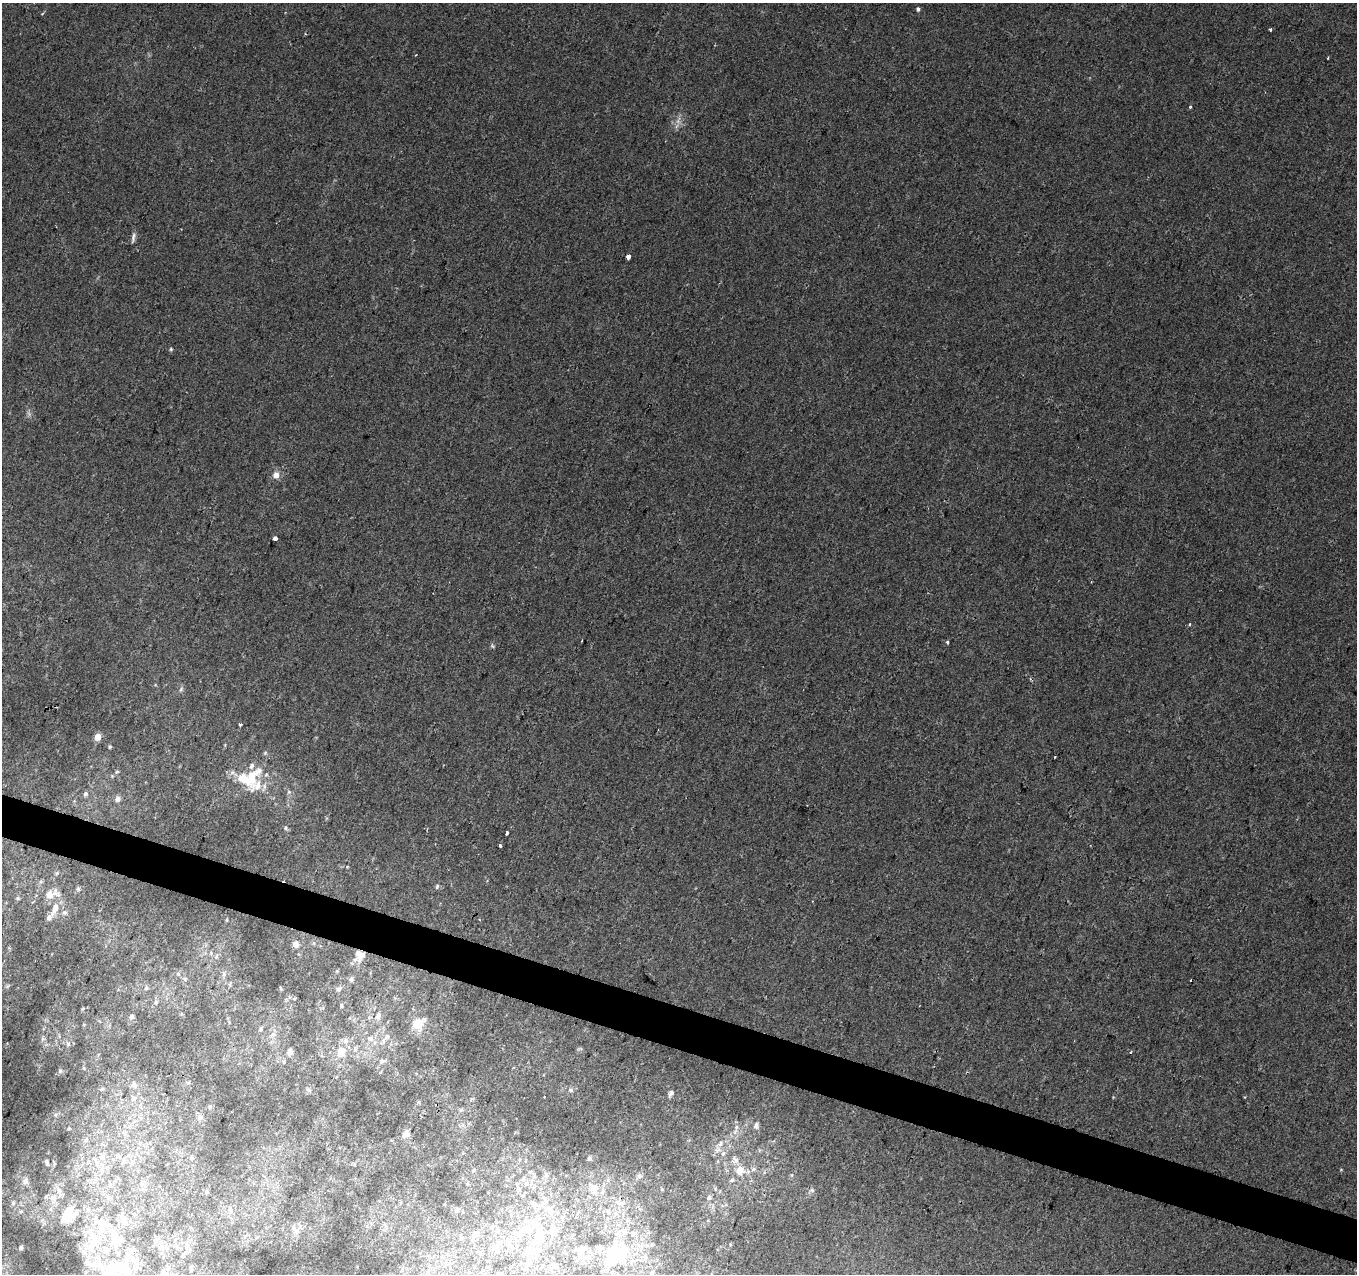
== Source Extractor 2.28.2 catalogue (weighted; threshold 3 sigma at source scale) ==
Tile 6 of 4 x 4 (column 2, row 2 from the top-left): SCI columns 1356-2710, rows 2761-4032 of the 5437 x 5587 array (HDU 1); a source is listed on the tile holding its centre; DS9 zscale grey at full resolution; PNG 1359 x 1276 px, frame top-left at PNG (2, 3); no overlay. Shown black and unused: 3% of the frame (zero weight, under 2 of 3 exposures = <1% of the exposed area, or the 3 px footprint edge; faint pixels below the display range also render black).
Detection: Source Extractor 2.28.2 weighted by HDU 2 'WHT'; one run over the whole footprint, this tile lists its part. Background 0.00973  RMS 0.0053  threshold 0.0238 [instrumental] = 3 sigma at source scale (4.5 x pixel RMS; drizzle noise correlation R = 1.50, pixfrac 1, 0.0396/0.0396 arcsec/px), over >= 5 px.
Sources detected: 164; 5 inside a brighter object's white glare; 5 cosmic-ray / hot-pixel residue — not listed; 22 inside a brighter listed object's ellipse — not listed separately; the other 132 listed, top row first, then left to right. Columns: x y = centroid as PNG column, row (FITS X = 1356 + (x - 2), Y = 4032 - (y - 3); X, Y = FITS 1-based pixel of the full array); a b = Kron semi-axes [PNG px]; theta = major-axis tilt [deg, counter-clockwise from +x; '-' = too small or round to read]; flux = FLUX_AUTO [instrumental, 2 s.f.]
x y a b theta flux
918 9 5 5 - 1
1270 29 3 3 - 1.7
1328 58 3 2 - 0.56
1190 107 3 3 - 0.58
678 121 13 6 70 3
133 238 14 5 80 1.8
628 257 4 3 - 16
171 349 5 4 - 0.67
276 475 8 8 - 3.8
275 538 3 3 - 14
1190 624 4 4 - 0.83
947 642 3 3 - 1.2
181 689 8 5 54 1.2
240 724 3 3 - 0.77
98 737 5 5 - 7.3
110 747 5 4 - 0.71
1055 757 3 2 - 0.78
258 771 15 9 45 5
117 772 6 4 28 0.7
244 779 20 12 -42 12
289 792 6 5 - 1
86 794 6 6 - 1.2
117 799 6 6 - 2.3
286 828 6 5 - 0.97
507 833 4 3 - 8.8
500 845 3 3 - 1.8
347 867 4 3 - 0.36
57 873 6 4 49 0.78
437 886 7 4 64 0.95
78 889 6 5 - 0.96
51 894 23 12 15 7.6
18 898 5 4 - 0.77
55 909 19 7 68 5.8
64 913 7 7 - 1.6
226 920 5 3 - 0.52
296 944 8 6 -67 2.8
360 955 14 13 - 6.9
216 957 6 4 72 0.82
337 971 5 4 - 0.6
178 974 5 4 - 0.64
224 974 6 6 - 1.2
351 979 8 6 89 1.3
230 984 6 4 72 0.64
146 988 6 5 - 0.94
281 989 6 3 -20 0.51
339 989 9 6 31 1.6
294 999 6 4 1 0.65
156 1003 6 6 - 1.1
341 1005 6 4 -90 0.84
378 1016 9 6 56 2
132 1017 5 5 - 1.4
418 1024 14 10 32 10
261 1029 6 5 - 0.84
273 1034 8 6 86 2
386 1037 9 5 27 1.7
370 1039 9 7 -14 2.8
68 1044 5 5 - 0.78
290 1052 7 6 - 2.3
341 1052 15 12 76 7
1130 1052 4 3 - 0.76
382 1061 7 5 -1 1.4
60 1071 6 5 - 0.97
134 1085 11 8 -77 2.9
102 1089 6 5 - 0.95
308 1090 7 4 0 0.88
571 1090 7 6 - 1.3
671 1093 8 5 58 1.6
133 1098 9 7 -81 3
210 1106 6 5 - 0.85
461 1110 6 5 - 0.83
200 1117 8 7 - 1.9
756 1126 8 6 89 2.4
736 1127 8 6 69 2.1
406 1133 11 7 68 2.5
86 1140 6 4 45 0.96
720 1144 8 7 - 2.9
723 1153 8 6 86 2.1
118 1156 8 7 - 1.9
102 1157 10 7 55 2.7
191 1158 6 4 0 0.72
589 1158 6 5 - 0.98
735 1160 12 9 -69 3.6
47 1162 5 3 - 0.99
753 1169 8 6 23 1.8
474 1170 5 3 - 0.57
740 1170 10 10 - 7
546 1175 9 6 84 1.7
534 1176 6 5 - 1.1
639 1176 7 6 - 1.6
523 1178 6 4 64 1
732 1180 7 6 - 1.2
25 1181 8 7 - 1.9
526 1183 7 6 - 1.6
467 1184 5 3 - 0.49
594 1188 12 10 82 7.3
518 1189 7 5 -17 0.95
812 1190 6 5 - 1.1
207 1192 6 6 - 0.97
53 1197 10 8 5 2.9
108 1198 5 5 - 0.87
709 1198 7 6 - 1.5
13 1203 7 5 81 1.3
620 1203 18 8 -3 5.5
534 1205 9 7 45 1.8
230 1209 12 4 -83 1.5
550 1209 17 10 -71 6.1
457 1210 7 6 - 1.3
21 1211 6 4 19 0.68
608 1211 9 6 -72 2.1
615 1213 9 4 81 1.9
67 1214 13 8 72 8.7
124 1220 8 6 -46 1.9
103 1225 15 12 0 7.4
497 1230 6 4 75 0.95
296 1231 10 5 -44 1.6
522 1231 26 10 36 10
554 1231 11 9 -74 3.6
475 1234 7 7 - 1.8
539 1234 24 12 79 12
114 1237 12 12 - 5.8
498 1244 9 6 79 1.8
187 1246 8 7 - 2.8
21 1248 4 4 - 1.4
90 1248 20 19 - 14
581 1250 13 9 70 3.9
623 1250 39 28 58 37
183 1255 6 5 - 0.91
588 1257 7 6 - 1.6
528 1264 8 7 - 2
554 1266 9 4 -55 1.1
114 1267 24 18 -3 19
652 1273 8 5 47 1.4
Overlapping masked pixels (flux is a lower limit): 2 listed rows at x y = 360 955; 620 1203
Unlisted compact peaks at least as high as the median listed source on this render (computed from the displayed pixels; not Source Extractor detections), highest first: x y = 56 1114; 1341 1169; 1245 1097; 1113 1097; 416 55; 225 745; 83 1008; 84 1068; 791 1175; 327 818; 43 13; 581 1049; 54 1164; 155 684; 185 979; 30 414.